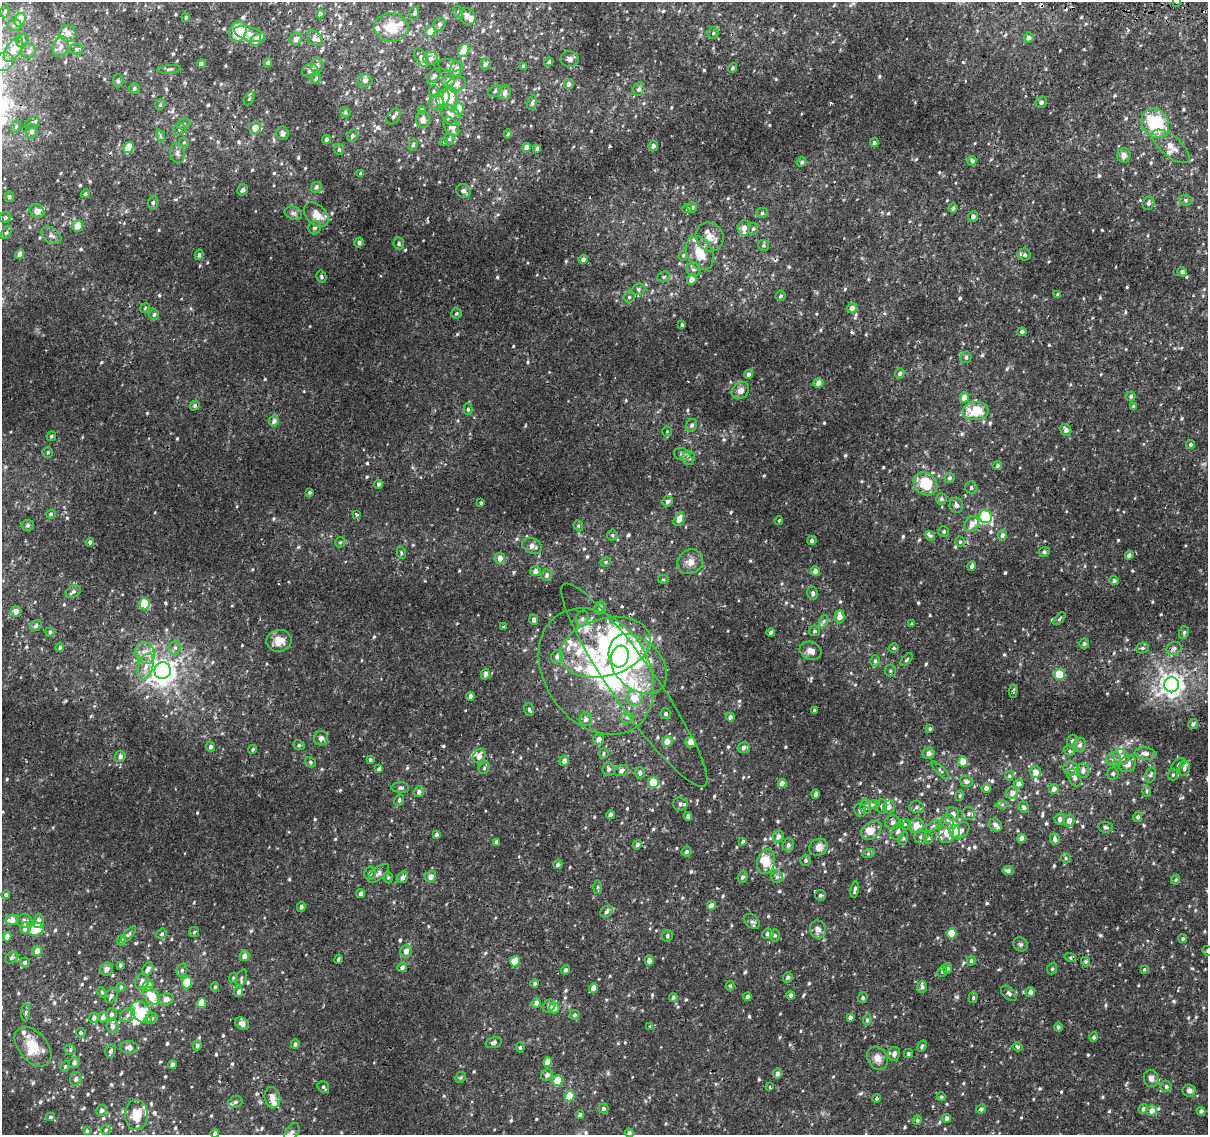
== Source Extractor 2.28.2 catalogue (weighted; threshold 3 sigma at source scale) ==
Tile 10 of 4 x 4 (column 2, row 3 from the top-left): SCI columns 1212-2417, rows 1396-2528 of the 4843 x 5116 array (HDU 1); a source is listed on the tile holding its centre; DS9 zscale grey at full resolution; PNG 1210 x 1137 px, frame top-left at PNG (2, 2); each listed source drawn as its Kron ellipse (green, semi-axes under 4 px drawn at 4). Shown black and unused: <1% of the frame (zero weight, under 2 of 3 exposures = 2% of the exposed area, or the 3 px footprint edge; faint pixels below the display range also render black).
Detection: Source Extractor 2.28.2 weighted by HDU 2 'WHT'; one run over the whole footprint, this tile lists its part. Background 0.00877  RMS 0.0032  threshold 0.0143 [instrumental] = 3 sigma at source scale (4.5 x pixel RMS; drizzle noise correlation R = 1.50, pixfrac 1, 0.0396/0.0396 arcsec/px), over >= 5 px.
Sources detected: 814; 5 inside a brighter object's white glare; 5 cosmic-ray / hot-pixel residue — neither listed nor drawn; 53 inside a brighter listed object's ellipse — not listed separately; of the other 751, all 500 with FLUX_AUTO >= 0.454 (the completeness limit of this list) listed and drawn (251 fainter detections not listed), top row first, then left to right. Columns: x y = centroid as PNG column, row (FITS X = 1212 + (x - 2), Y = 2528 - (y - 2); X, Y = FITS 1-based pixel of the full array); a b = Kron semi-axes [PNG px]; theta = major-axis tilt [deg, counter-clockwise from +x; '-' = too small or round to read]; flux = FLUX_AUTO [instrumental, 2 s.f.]
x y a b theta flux
1177 2 3 3 - 1.6
5 11 6 4 73 0.7
458 12 6 5 - 0.64
414 13 6 5 - 0.51
320 14 4 4 - 1
186 17 5 4 - 0.46
467 17 9 7 -46 1.7
20 20 7 5 65 5.8
440 24 7 6 - 0.72
14 25 7 6 - 0.83
391 27 17 14 -7 7
238 31 10 8 67 12
430 31 5 5 - 3.2
68 33 8 7 - 3
713 33 5 5 - 0.51
250 34 16 7 -16 2.2
315 38 8 6 -40 1.7
1029 38 5 5 - 1
296 39 6 6 - 1.6
23 40 7 5 58 0.66
256 40 6 5 - 2.6
61 47 10 7 67 2.2
77 49 6 5 - 0.65
13 50 14 7 58 3.7
464 50 7 5 60 4.3
29 51 7 7 - 1
421 58 10 5 -62 1.1
431 58 7 6 - 1.3
569 59 9 8 - 1.3
4 62 10 8 52 2.4
268 62 4 4 - 0.75
549 62 5 4 - 0.59
201 64 4 4 - 0.87
485 64 5 5 - 1.1
450 65 12 6 -7 1.1
317 66 7 6 - 0.96
523 66 4 3 - 0.81
732 68 5 4 - 0.53
169 69 11 3 5 0.6
456 69 8 6 74 1.5
310 71 8 6 20 1
434 76 8 5 47 0.96
316 78 6 4 58 0.47
118 81 6 5 - 0.55
365 81 7 6 - 1.2
448 81 6 6 - 1.8
456 84 9 7 19 1.8
569 84 5 4 - 1.3
134 88 5 5 - 0.7
639 89 6 5 - 0.98
434 91 6 5 - 0.56
495 91 7 5 32 0.63
505 93 7 6 - 1.7
443 98 8 6 66 4.3
450 98 12 7 -84 6.2
249 99 7 4 63 0.55
436 102 7 7 - 1.3
1041 102 6 5 - 0.64
532 103 7 4 77 0.77
160 105 6 4 74 0.55
458 109 6 5 - 3.7
421 110 4 3 - 0.65
345 112 5 4 - 0.6
451 115 11 8 -55 2.3
393 117 9 5 50 0.81
423 119 8 7 - 1.4
32 123 8 5 34 0.79
1155 123 15 13 -53 18
184 124 7 5 22 0.66
16 127 6 4 63 0.55
451 127 10 6 -58 1.9
255 128 6 5 - 3.1
179 129 6 6 - 0.77
32 131 7 6 - 0.98
282 133 7 6 - 1.1
508 134 4 4 - 0.49
161 136 6 4 -69 0.55
352 136 6 5 - 0.72
326 139 4 4 - 0.8
449 139 5 5 - 0.53
184 142 5 5 - 0.45
444 142 3 3 - 0.77
874 143 4 4 - 0.73
413 145 6 4 73 0.47
653 146 5 4 - 0.77
1171 146 23 10 -40 3.8
129 147 6 4 58 6.7
527 147 4 4 - 2
339 149 6 4 -70 0.49
537 149 4 3 - 0.92
177 153 10 7 -83 1.2
1124 155 7 6 - 1.6
972 161 5 4 - 0.95
802 162 5 4 - 0.56
360 174 3 3 - 1.1
316 187 6 5 - 0.92
243 190 6 5 - 0.9
463 191 7 6 - 1.2
85 194 4 4 - 0.51
9 197 5 4 - 0.73
1186 200 6 5 - 0.64
153 202 6 5 - 0.7
1148 203 7 6 - 0.94
692 207 5 5 - 0.59
687 208 5 4 - 0.62
953 208 5 4 - 0.71
37 211 8 6 -34 2.2
293 213 9 6 -16 0.87
762 213 6 5 - 0.61
316 215 14 9 -46 4
5 217 6 5 - 0.74
973 217 5 5 - 1.2
78 226 5 5 - 3.6
315 228 7 6 - 0.73
744 228 7 6 - 1.8
753 229 6 5 - 0.58
6 233 7 4 57 0.64
51 235 11 7 -33 1.4
709 237 15 13 -58 3.5
359 242 5 4 - 0.98
399 243 6 5 - 0.73
764 245 5 5 - 0.56
700 253 18 13 -63 6.2
20 254 5 4 - 2.5
199 255 5 4 - 0.64
683 255 5 4 - 0.48
1025 255 6 6 - 0.72
583 259 4 4 - 1.1
693 269 7 6 - 0.92
1182 272 5 4 - 0.9
321 277 6 5 - 0.52
664 277 6 5 - 0.63
692 279 5 5 - 2
638 289 7 5 20 0.75
1058 295 3 3 - 2.6
781 296 5 5 - 0.76
629 297 5 5 - 0.57
145 308 5 4 - 0.49
852 308 5 5 - 1.5
456 313 5 5 - 0.55
154 315 5 5 - 0.57
682 325 4 3 - 0.55
1022 332 4 4 - 0.77
966 357 6 5 - 0.78
900 373 5 4 - 0.87
748 374 5 4 - 0.83
818 383 5 4 - 2.1
740 391 9 7 42 1.9
1131 396 5 4 - 0.64
964 397 5 4 - 2.9
195 406 5 4 - 0.74
1133 406 4 3 - 0.58
468 409 6 4 -90 0.56
976 411 13 9 6 9.2
274 421 5 5 - 1.3
691 425 6 5 - 0.76
1066 430 6 5 - 1.3
667 431 5 4 - 0.48
51 436 5 4 - 0.49
1191 444 4 4 - 0.52
48 452 5 5 - 0.48
682 454 8 6 -21 0.93
689 458 7 6 - 1.2
997 466 4 4 - 0.58
950 478 5 5 - 0.68
378 484 4 4 - 0.66
926 484 13 10 -40 10
971 487 6 6 - 0.74
310 492 4 4 - 0.47
941 499 5 5 - 0.83
667 501 5 5 - 0.86
481 503 3 3 - 0.48
956 505 7 6 - 1.2
51 514 5 4 - 0.53
357 514 3 3 - 1.3
985 517 6 6 - 26
679 519 7 4 63 2.2
779 520 4 3 - 0.46
972 524 8 6 58 2
28 525 6 5 - 0.54
578 526 6 4 -70 0.46
944 532 5 5 - 0.49
612 535 5 5 - 0.45
1002 535 5 4 - 0.98
930 536 5 3 - 1.5
812 541 5 4 - 0.78
90 542 4 3 - 1.4
340 542 5 4 - 0.47
960 542 5 4 - 0.55
532 546 10 7 -24 1.7
401 552 6 4 -81 0.49
1044 552 5 5 - 0.65
1129 555 4 4 - 0.91
500 558 5 5 - 2.2
606 562 5 4 - 0.46
690 562 13 12 - 2.5
972 566 5 4 - 1.2
535 571 5 5 - 1.5
815 571 5 4 - 1.6
547 575 6 5 - 1.1
663 579 5 4 - 0.45
1114 581 4 4 - 0.69
73 592 8 5 31 0.91
813 593 6 5 - 0.76
145 604 5 5 - 16
600 608 7 5 59 1.1
16 611 6 5 - 1.8
839 617 6 5 - 2.5
582 619 8 6 74 0.94
1059 619 7 4 49 0.48
534 620 5 4 - 1
824 621 6 4 70 0.57
912 624 4 3 - 0.52
36 626 6 5 - 0.82
503 627 3 3 - 1.2
814 631 5 5 - 0.65
50 632 5 4 - 0.61
771 632 4 4 - 1.3
1184 632 6 5 - 0.64
279 641 12 11 - 4.2
1084 644 5 5 - 0.71
60 647 5 4 - 0.67
605 647 46 28 16 37
175 648 7 5 70 0.87
894 648 5 4 - 0.52
1142 648 6 5 - 0.62
1174 648 7 6 - 1.2
811 651 11 9 -20 1.8
145 653 11 9 -66 3.4
620 656 11 8 73 44
557 657 7 6 - 1.2
907 660 8 4 49 0.5
875 661 5 4 - 0.63
638 664 34 24 -48 19
146 666 13 7 72 2.8
163 671 8 8 - 240
596 671 68 51 -55 55
890 671 6 6 - 0.58
485 674 5 4 - 1.5
1059 675 5 5 - 11
634 685 123 22 -55 33
1172 685 7 7 - 230
1013 691 7 3 85 0.51
470 696 4 3 - 0.88
635 698 8 7 - 4.2
529 710 6 4 -71 0.46
815 711 3 3 - 1.1
665 714 5 5 - 0.7
730 717 4 3 - 0.88
627 718 6 5 - 0.82
586 719 6 6 - 1.1
1193 724 5 5 - 0.82
930 729 4 4 - 0.54
321 738 7 6 - 1.2
599 739 6 5 - 1.7
667 741 5 5 - 2.6
1072 741 6 5 - 0.91
690 742 5 5 - 2.1
299 745 6 5 - 0.48
1080 745 7 6 - 1
210 747 5 4 - 0.73
744 747 6 5 - 1.2
253 749 4 3 - 0.47
1069 751 6 4 -20 0.5
928 753 6 5 - 1.5
1145 753 11 6 -7 1.7
603 754 5 5 - 0.51
120 756 5 5 - 1.2
479 756 8 5 64 1.8
1121 757 8 7 - 2
1113 759 7 6 - 1.1
370 760 4 3 - 0.49
564 761 5 4 - 1.7
310 762 6 5 - 0.62
963 762 5 4 - 3.4
1128 764 9 7 43 2.4
1178 764 8 4 39 0.54
484 768 6 5 - 0.48
1071 768 8 7 - 1.6
1184 768 8 5 80 0.83
379 769 4 3 - 0.64
609 769 6 6 - 0.98
940 770 12 4 -45 0.73
621 771 7 5 22 1
1083 771 7 6 - 1.3
1036 772 6 5 - 2.5
640 773 5 5 - 0.83
1113 773 6 6 - 0.58
1150 775 7 5 73 0.65
1173 775 6 5 - 0.54
1009 776 4 4 - 0.47
1074 778 9 6 -63 1.2
966 781 6 5 - 1
653 783 5 5 - 6.9
782 784 4 4 - 2.4
1019 784 5 4 - 1.4
400 788 8 5 -1 0.71
986 788 5 4 - 1.3
1054 789 5 5 - 1.4
1147 791 6 4 90 0.45
419 792 5 5 - 1.1
1012 793 6 6 - 1.5
815 794 4 4 - 0.8
960 796 5 4 - 0.46
399 800 6 4 65 0.74
680 804 7 6 - 1.1
872 804 7 4 8 0.54
1002 805 6 4 0 0.5
882 806 7 5 89 0.66
866 807 7 5 87 1.2
889 807 6 6 - 1.3
916 807 7 6 - 1.1
1024 807 6 5 - 0.8
860 810 7 5 -61 0.72
969 813 6 6 - 0.87
953 814 7 6 - 1.4
610 815 4 4 - 1.4
688 816 4 4 - 1.3
1138 817 5 4 - 0.74
1060 819 5 5 - 1.1
1069 820 6 5 - 1.7
947 821 7 6 - 1.1
893 822 7 6 - 1.1
905 824 6 5 - 0.56
995 825 7 5 -47 1
916 826 7 7 - 3.9
933 826 8 4 37 0.66
1105 827 7 5 -7 0.86
871 830 11 8 36 3.3
898 831 9 6 66 0.87
954 831 6 5 - 4
961 831 10 6 40 1.5
946 833 10 7 83 2.8
436 835 4 3 - 0.81
778 837 6 5 - 1.5
921 837 7 6 - 0.87
903 838 7 4 70 0.51
928 838 5 5 - 0.62
1022 838 5 4 - 1.7
1055 839 5 5 - 1.2
743 841 3 3 - 0.55
496 842 4 3 - 1.1
637 845 5 4 - 0.99
788 845 6 5 - 0.79
818 847 9 8 - 2.1
686 852 5 5 - 0.8
868 854 6 4 19 0.46
1066 858 5 4 - 0.5
806 860 5 5 - 0.62
766 862 12 9 77 4.2
558 864 4 4 - 0.73
1008 870 5 4 - 0.95
370 873 6 5 - 0.98
379 873 12 6 40 1.1
403 877 6 5 - 1.2
431 877 6 5 - 1.9
742 877 6 5 - 0.7
777 877 6 6 - 0.73
388 878 5 4 - 0.46
1176 880 5 4 - 0.47
597 887 6 4 89 0.56
855 890 8 3 79 0.71
360 893 4 4 - 0.89
6 895 4 4 - 0.63
820 895 5 5 - 0.61
711 905 5 4 - 1.9
301 907 5 4 - 0.65
606 912 7 5 48 0.78
12 920 7 5 9 2.4
25 921 7 6 - 1.1
38 921 7 5 79 1.9
752 921 9 6 -45 0.93
25 928 6 5 - 2.1
36 929 8 6 19 9
818 929 9 8 - 1.6
194 932 5 5 - 0.51
952 933 5 4 - 8.3
129 934 10 4 48 0.65
162 934 5 4 - 0.54
768 934 6 5 - 0.93
775 935 6 5 - 0.56
667 936 6 5 - 0.57
7 937 5 4 - 1.5
1183 939 4 4 - 0.6
122 940 5 4 - 0.92
1020 944 7 6 - 0.71
37 951 5 4 - 2.1
406 951 6 5 - 1.8
1207 951 5 4 - 0.46
244 956 5 5 - 1.8
1070 957 6 4 -19 0.47
12 958 7 5 34 0.59
338 959 5 3 - 0.48
515 961 5 4 - 3.9
649 961 5 4 - 1.3
971 961 5 4 - 0.57
25 962 5 5 - 0.69
1086 962 5 4 - 0.56
120 965 4 3 - 0.55
402 967 5 4 - 0.88
107 969 7 6 - 1.3
148 969 7 5 61 1.4
948 969 5 4 - 0.46
1052 969 6 4 67 0.52
1145 969 3 3 - 0.91
182 970 7 5 75 0.65
566 970 4 4 - 0.88
942 971 6 4 68 0.53
788 977 5 5 - 0.82
234 978 5 4 - 0.68
241 978 8 5 69 0.65
142 982 8 7 - 1.6
187 982 6 4 79 6.5
535 983 4 4 - 0.52
148 985 5 5 - 2.2
730 986 5 4 - 0.47
121 987 4 4 - 0.47
215 987 5 4 - 0.51
922 987 6 5 - 0.95
593 988 5 4 - 2.2
102 992 5 4 - 0.48
239 992 5 4 - 1.1
1030 992 5 4 - 1.3
1009 993 9 6 -41 0.92
791 995 4 4 - 0.87
111 996 8 6 57 0.86
151 996 10 6 -49 5.1
673 997 4 4 - 0.7
747 997 4 4 - 1.1
863 998 5 4 - 0.46
973 998 5 4 - 0.48
166 999 7 6 - 1.8
201 1003 5 4 - 4.7
536 1003 5 4 - 1.4
549 1006 7 5 46 0.74
554 1008 5 5 - 2.9
26 1012 9 4 89 0.59
142 1012 12 8 -44 9.8
111 1014 6 5 - 0.94
128 1015 8 6 35 1.1
575 1015 5 5 - 0.62
103 1017 5 5 - 1.5
94 1018 5 5 - 1
850 1018 4 3 - 2.9
152 1019 6 5 - 0.8
867 1020 5 4 - 0.61
242 1024 7 5 -31 1.8
112 1026 7 6 - 1.4
649 1027 3 3 - 0.47
1058 1027 4 4 - 0.62
81 1033 5 4 - 0.52
1094 1037 5 4 - 0.59
494 1043 8 5 15 1.1
295 1044 5 4 - 0.71
197 1045 5 4 - 0.78
922 1046 6 3 68 0.55
33 1047 23 14 -50 6.1
129 1047 9 6 -6 1.5
520 1047 5 4 - 0.51
1017 1047 5 3 - 0.51
70 1050 5 5 - 0.54
110 1051 6 5 - 0.7
894 1054 7 6 - 1.2
908 1054 4 4 - 0.53
877 1058 12 9 -62 2.2
548 1062 5 4 - 3.6
74 1063 5 5 - 0.95
172 1065 4 3 - 1.3
65 1066 5 4 - 0.46
777 1074 5 4 - 1
547 1075 6 5 - 1.3
461 1077 6 5 - 0.52
1151 1078 9 7 -76 1.4
76 1079 7 5 74 1
558 1081 5 5 - 8.8
1166 1086 6 5 - 0.64
323 1087 6 5 - 0.63
770 1087 4 3 - 0.45
1189 1090 6 6 - 1.3
570 1096 5 4 - 7.9
941 1097 5 4 - 0.48
272 1098 11 8 -78 2.3
876 1098 4 4 - 0.48
235 1102 7 5 18 0.81
603 1108 5 5 - 0.82
981 1109 5 4 - 0.6
1143 1109 5 4 - 0.78
101 1110 6 5 - 0.95
1152 1110 5 5 - 2.1
1201 1111 4 4 - 0.77
136 1115 15 11 -89 6.6
580 1115 4 4 - 0.63
50 1117 4 3 - 0.48
947 1118 4 4 - 1.1
917 1120 4 4 - 0.52
106 1130 5 4 - 0.55
87 1131 4 4 - 0.56
292 1132 10 6 56 1
215 1133 4 4 - 0.77
629 1133 4 4 - 0.8
Isophote crosses this tile's border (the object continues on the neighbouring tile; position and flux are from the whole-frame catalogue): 5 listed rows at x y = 1177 2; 467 17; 1207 951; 292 1132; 215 1133
Unlisted compact peaks at least as high as the median listed source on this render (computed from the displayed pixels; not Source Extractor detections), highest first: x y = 340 790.